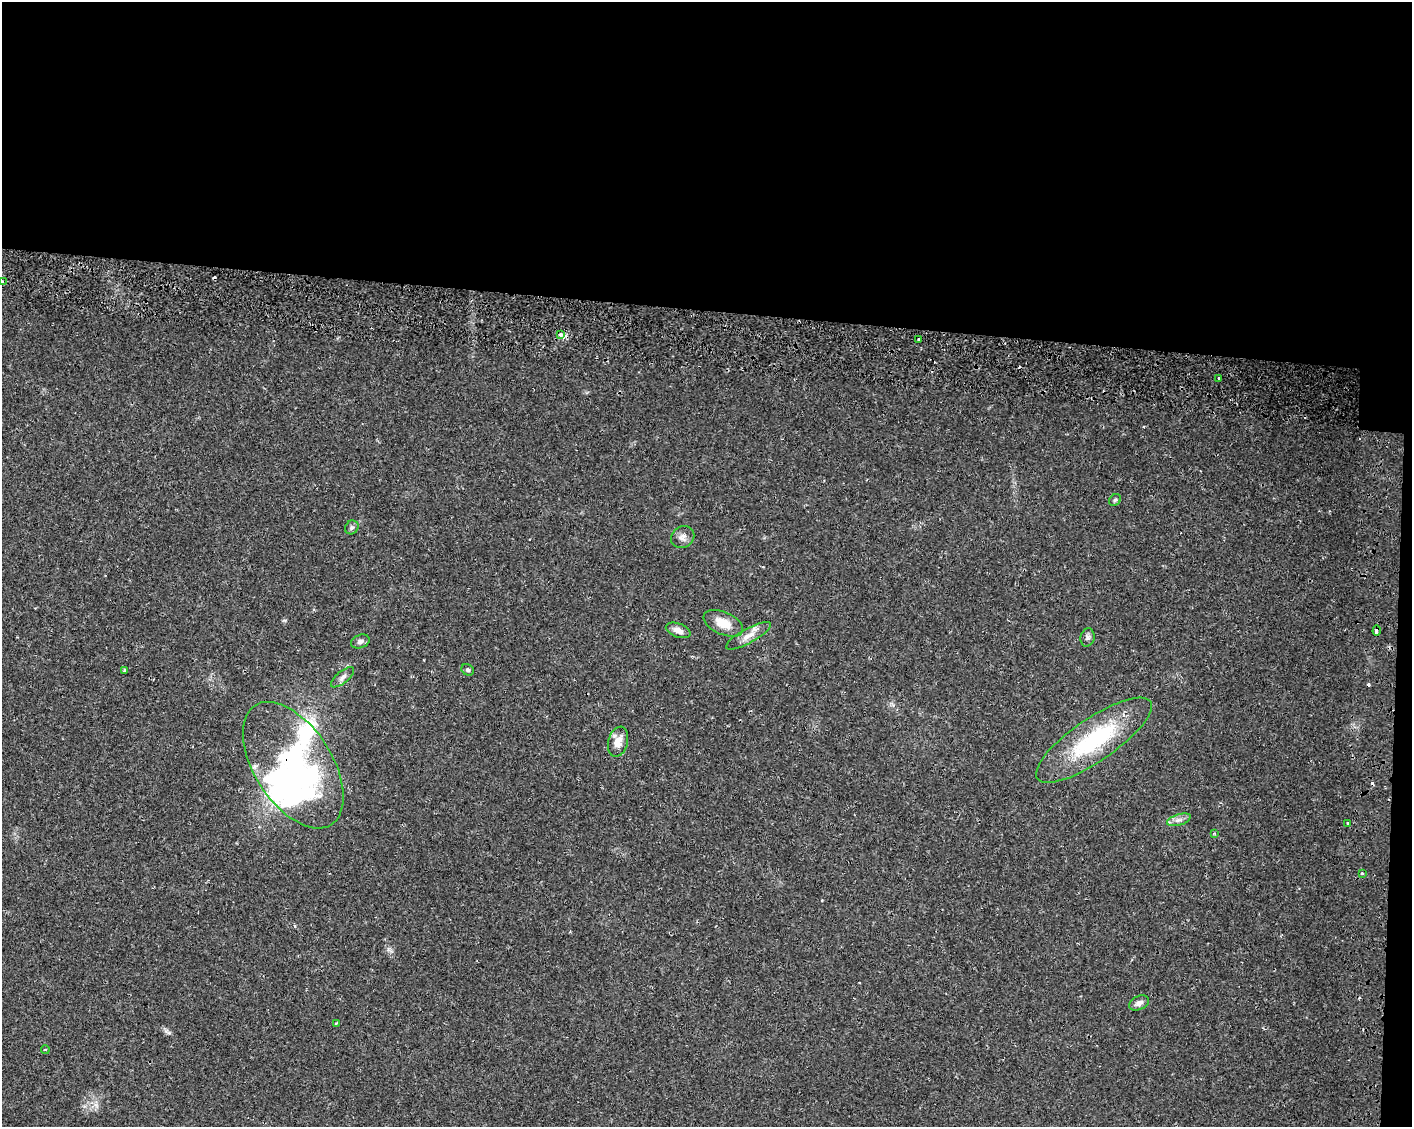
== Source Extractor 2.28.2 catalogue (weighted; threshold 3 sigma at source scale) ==
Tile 3 of 3 x 4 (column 3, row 1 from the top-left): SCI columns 3156-4565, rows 3436-4560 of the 4845 x 4632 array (HDU 1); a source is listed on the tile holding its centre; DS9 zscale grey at full resolution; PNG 1414 x 1129 px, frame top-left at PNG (2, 2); each listed source drawn as its Kron ellipse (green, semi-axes under 4 px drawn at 4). Shown black and unused: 29% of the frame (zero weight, under 2 of 3 exposures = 5% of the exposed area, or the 3 px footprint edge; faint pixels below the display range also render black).
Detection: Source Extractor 2.28.2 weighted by HDU 2 'WHT'; one run over the whole footprint, this tile lists its part. Background 0.013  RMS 0.0027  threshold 0.0122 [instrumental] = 3 sigma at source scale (4.5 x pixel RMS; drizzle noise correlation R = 1.50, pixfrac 1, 0.0396/0.0396 arcsec/px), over >= 5 px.
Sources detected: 33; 3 inside a brighter object's white glare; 3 cosmic-ray / hot-pixel residue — neither listed nor drawn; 1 inside a brighter listed object's ellipse — not listed separately; the other 26 listed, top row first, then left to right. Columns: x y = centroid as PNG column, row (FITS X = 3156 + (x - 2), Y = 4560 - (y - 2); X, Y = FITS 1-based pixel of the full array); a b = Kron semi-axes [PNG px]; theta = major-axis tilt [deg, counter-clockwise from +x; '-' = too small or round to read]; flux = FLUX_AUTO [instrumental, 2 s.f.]
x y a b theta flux
2 282 3 3 - 0.4
561 334 4 3 - 1.5
919 340 3 3 - 0.64
1218 378 3 3 - 0.51
1115 500 6 5 - 0.54
352 527 7 6 - 0.64
683 537 12 10 32 1.5
723 623 21 11 -24 4.3
678 630 13 7 -20 1.7
1377 631 5 3 - 2.7
748 636 25 7 29 2.7
1087 637 9 7 79 0.8
360 641 9 6 20 0.96
124 670 4 3 - 0.35
468 670 6 5 - 0.52
343 677 14 6 39 1.1
1094 740 68 21 34 26
618 742 15 10 76 3.1
293 765 71 39 -57 56
1179 820 12 5 17 1.2
1348 823 3 3 - 0.93
1214 833 3 3 - 0.29
1362 874 3 3 - 1.9
1139 1003 10 7 25 1.3
336 1023 4 3 - 0.37
45 1050 4 4 - 0.42
Overlapping masked pixels (flux is a lower limit): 2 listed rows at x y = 1377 631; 293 765
Isophote crosses this tile's border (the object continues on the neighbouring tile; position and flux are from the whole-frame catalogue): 1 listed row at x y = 2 282